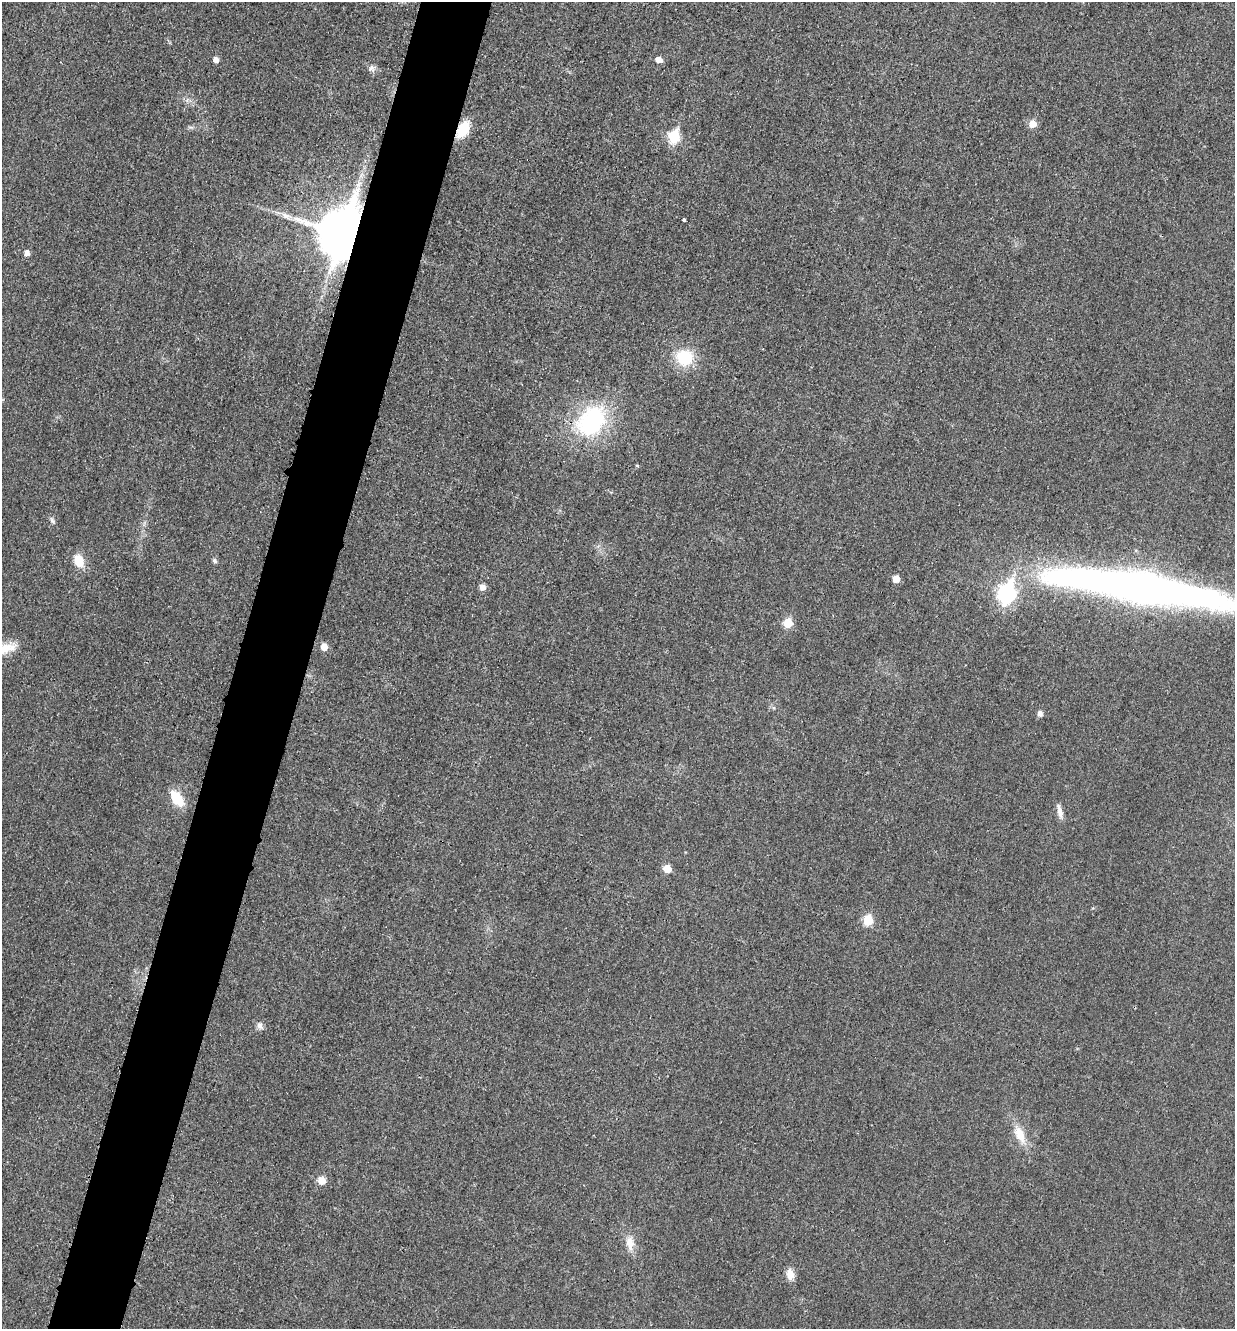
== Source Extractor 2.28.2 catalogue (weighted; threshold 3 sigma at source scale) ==
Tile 7 of 4 x 4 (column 3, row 2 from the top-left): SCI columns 2618-3850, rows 2673-3999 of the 5360 x 5349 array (HDU 1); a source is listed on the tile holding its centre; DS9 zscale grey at full resolution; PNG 1237 x 1331 px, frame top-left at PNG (2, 2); no overlay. Shown black and unused: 6% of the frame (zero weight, under 3 of 4 exposures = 2% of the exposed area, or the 3 px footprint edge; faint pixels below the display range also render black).
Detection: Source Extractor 2.28.2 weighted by HDU 2 'WHT'; one run over the whole footprint, this tile lists its part. Background 0.0259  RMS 0.0063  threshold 0.0282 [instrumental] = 3 sigma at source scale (4.5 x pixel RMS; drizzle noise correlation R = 1.50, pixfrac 1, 0.05/0.05 arcsec/px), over >= 5 px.
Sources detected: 35; all 35 listed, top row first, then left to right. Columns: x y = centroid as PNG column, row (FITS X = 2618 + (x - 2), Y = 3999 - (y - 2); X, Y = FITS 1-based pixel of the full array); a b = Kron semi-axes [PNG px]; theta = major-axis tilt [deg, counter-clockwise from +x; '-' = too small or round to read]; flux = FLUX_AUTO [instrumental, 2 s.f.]
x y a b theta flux
216 59 5 5 - 4
659 60 6 5 - 6
371 68 10 10 - 2.8
1033 124 6 6 - 9.5
191 127 9 4 -13 1.3
463 129 15 9 58 23
674 137 7 6 - 46
361 175 8 4 71 2
286 216 18 8 -21 5.5
684 220 3 3 - 3.3
341 233 16 12 73 3500
27 253 6 5 - 4
684 357 23 21 -16 23
591 421 46 33 45 70
637 466 5 4 - 0.76
52 520 10 5 -59 1.7
79 561 15 11 -67 11
214 561 7 5 -46 1.4
896 579 6 5 - 7.5
482 587 6 6 - 4.8
1140 587 163 24 -9 610
1007 593 10 8 73 210
788 623 6 6 - 18
324 647 6 5 - 7.9
6 648 30 12 20 13
1040 713 8 6 -81 2.5
177 798 15 8 -54 22
1060 812 22 6 -75 4.3
667 869 6 5 - 11
868 920 6 6 - 25
260 1026 10 8 -64 2.8
1020 1134 26 11 -66 13
321 1180 6 6 - 11
630 1243 21 11 -84 8
790 1274 12 8 -79 6.5
Overlapping masked pixels (flux is a lower limit): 2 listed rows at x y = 463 129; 341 233
Isophote crosses this tile's border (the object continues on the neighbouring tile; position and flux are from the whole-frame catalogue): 2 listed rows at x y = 1140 587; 6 648